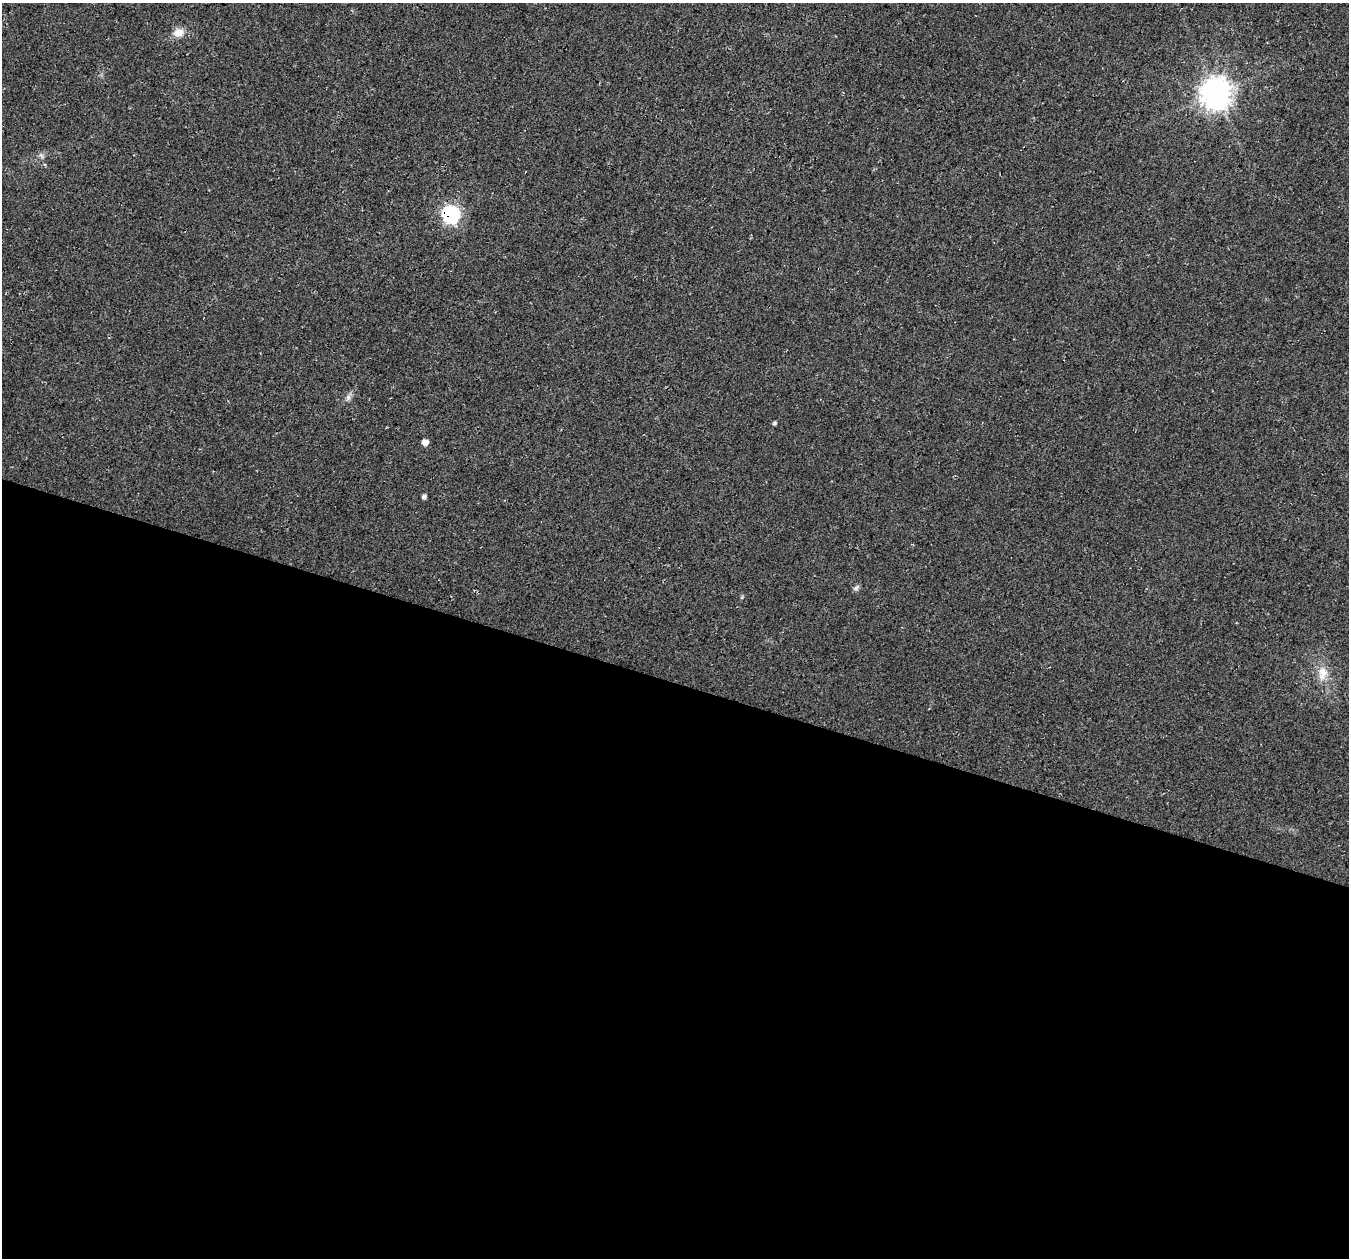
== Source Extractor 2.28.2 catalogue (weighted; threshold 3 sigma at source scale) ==
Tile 14 of 4 x 4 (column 2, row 4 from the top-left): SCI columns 1379-2725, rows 333-1588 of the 5441 x 5625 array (HDU 1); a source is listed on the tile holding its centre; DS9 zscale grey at full resolution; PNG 1351 x 1260 px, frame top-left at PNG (2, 3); no overlay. Shown black and unused: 46% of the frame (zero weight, under 3 of 4 exposures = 5% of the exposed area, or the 3 px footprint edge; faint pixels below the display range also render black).
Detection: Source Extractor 2.28.2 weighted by HDU 2 'WHT'; one run over the whole footprint, this tile lists its part. Background 0.0374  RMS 0.0076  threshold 0.0344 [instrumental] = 3 sigma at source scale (4.5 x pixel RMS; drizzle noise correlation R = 1.50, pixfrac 1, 0.0396/0.0396 arcsec/px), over >= 5 px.
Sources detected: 9; all 9 listed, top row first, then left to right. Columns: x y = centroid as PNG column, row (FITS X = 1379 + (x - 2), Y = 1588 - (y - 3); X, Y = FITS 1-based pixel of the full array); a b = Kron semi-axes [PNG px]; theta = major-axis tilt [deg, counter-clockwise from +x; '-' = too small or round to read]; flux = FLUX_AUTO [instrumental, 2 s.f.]
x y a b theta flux
178 33 12 9 20 7.9
1216 94 10 9 - 1100
451 214 7 7 - 220
348 397 9 6 64 2.6
774 423 6 4 28 1.1
425 442 5 5 - 6.1
424 497 4 4 - 2.7
856 588 9 6 36 1.8
1322 673 21 12 84 11
Overlapping masked pixels (flux is a lower limit): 1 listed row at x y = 451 214